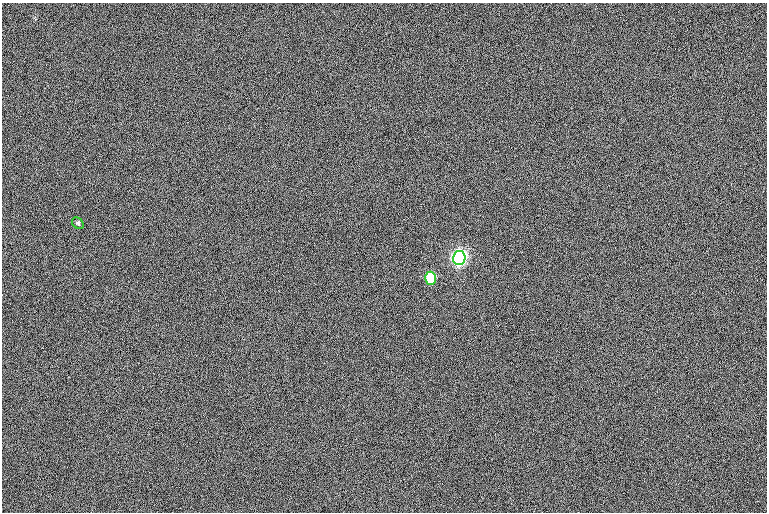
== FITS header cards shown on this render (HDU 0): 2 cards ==
NAXIS1  =                  765
NAXIS2  =                  510

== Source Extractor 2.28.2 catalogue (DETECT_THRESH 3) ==
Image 765 x 510 px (HDU 0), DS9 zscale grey, 1 PNG px = 1 image px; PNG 769 x 514 px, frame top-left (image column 1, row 510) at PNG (2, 3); each listed source drawn as its Kron ellipse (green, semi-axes under 4 px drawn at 4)
Background 0.0777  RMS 12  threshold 35.2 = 3 sigma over >= 5 px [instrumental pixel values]
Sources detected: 3; all 3 listed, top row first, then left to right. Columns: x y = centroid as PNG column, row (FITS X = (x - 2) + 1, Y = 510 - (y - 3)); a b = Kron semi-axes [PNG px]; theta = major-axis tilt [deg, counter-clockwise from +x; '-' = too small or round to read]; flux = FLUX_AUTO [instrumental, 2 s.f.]
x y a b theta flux
78 223 6 5 - 1400
459 258 7 6 - 370000
431 278 6 5 - 58000